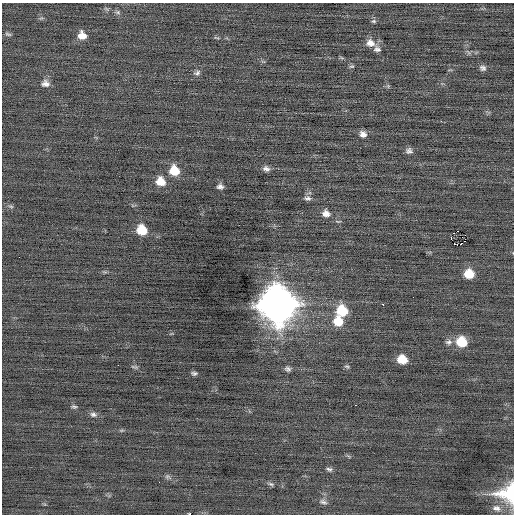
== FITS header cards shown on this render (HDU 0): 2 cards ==
NAXIS1  =                  512 / Axis length
NAXIS2  =                  512 / Axis length

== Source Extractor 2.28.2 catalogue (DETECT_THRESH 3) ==
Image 512 x 512 px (HDU 0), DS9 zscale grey, 1 PNG px = 1 image px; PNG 516 x 516 px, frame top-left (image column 1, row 512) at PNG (2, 3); no overlay
Background -0.0125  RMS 0.73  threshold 2.2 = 3 sigma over >= 5 px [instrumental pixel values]
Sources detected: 53; all 53 listed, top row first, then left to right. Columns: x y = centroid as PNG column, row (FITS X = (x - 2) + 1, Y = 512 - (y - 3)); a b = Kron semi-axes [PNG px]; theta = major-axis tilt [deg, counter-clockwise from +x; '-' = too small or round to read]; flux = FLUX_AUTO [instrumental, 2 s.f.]
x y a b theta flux
118 12 7 5 -21 120
41 18 7 4 18 69
374 21 7 5 -1 92
8 34 9 4 -18 97
82 35 10 9 - 480
216 38 8 3 -4 72
370 43 12 10 -17 430
377 49 10 9 - 200
468 52 8 4 -45 95
352 66 8 5 6 78
483 68 8 7 - 160
197 73 9 6 29 160
45 83 11 9 -1 280
388 86 5 5 - 71
363 134 8 7 - 260
409 151 8 7 - 180
266 169 9 6 -18 190
174 171 10 10 - 1000
160 181 10 9 - 720
220 186 7 6 - 170
307 198 10 6 -4 170
11 206 8 4 -9 87
326 213 10 9 - 330
142 230 9 8 - 1200
458 231 2 2 - 1000
465 235 2 2 - 1100
451 237 3 2 - 200
455 244 3 2 - 110
461 244 3 2 - 160
469 274 9 9 - 920
278 304 15 14 - 120000
382 304 3 2 - 220
342 311 11 10 - 1500
338 321 11 10 - 940
448 342 9 7 2 180
462 342 10 9 - 1400
402 359 9 7 -22 870
118 365 2 2 - 82
134 367 10 4 -10 96
347 367 7 5 -37 90
288 369 8 6 -21 140
194 373 6 4 -1 110
355 405 2 2 - 98
74 407 8 5 -13 97
93 414 9 7 -11 170
122 430 7 4 1 68
329 469 8 5 -11 120
168 477 9 6 -30 130
271 484 9 5 -12 110
507 493 26 23 12 2400
323 502 11 6 -16 160
496 508 14 9 -14 390
189 514 3 2 - 1600
At the frame edge (FLAGS 8, measured only in part): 2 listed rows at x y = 507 493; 189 514